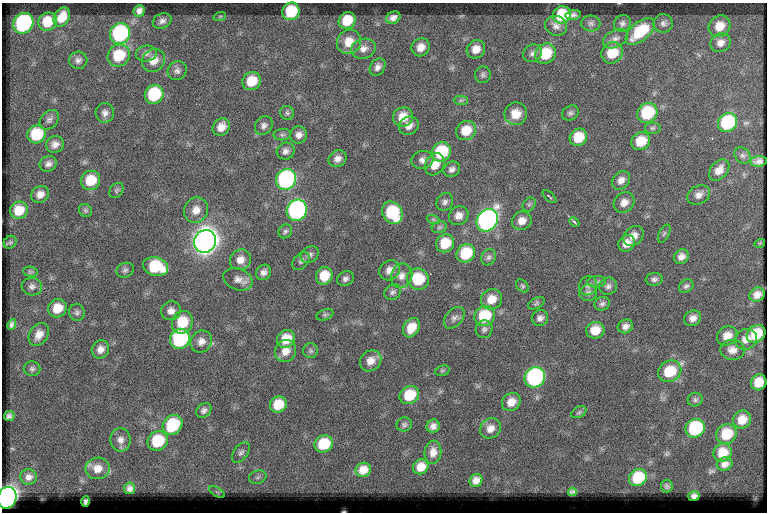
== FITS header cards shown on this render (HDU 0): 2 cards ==
NAXIS1  =                  765
NAXIS2  =                  510

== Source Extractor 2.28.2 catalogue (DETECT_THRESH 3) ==
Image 765 x 510 px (HDU 0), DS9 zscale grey, 1 PNG px = 1 image px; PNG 769 x 514 px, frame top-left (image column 1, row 510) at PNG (2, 3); each listed source drawn as its Kron ellipse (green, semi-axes under 4 px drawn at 4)
Background 58.2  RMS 6.2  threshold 18.6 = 3 sigma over >= 5 px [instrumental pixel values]
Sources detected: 190; all 190 listed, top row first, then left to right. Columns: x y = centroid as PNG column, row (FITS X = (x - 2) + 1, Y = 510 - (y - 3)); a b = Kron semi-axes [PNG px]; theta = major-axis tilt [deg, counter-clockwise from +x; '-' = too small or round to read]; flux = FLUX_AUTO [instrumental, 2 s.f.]
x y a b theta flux
139 11 6 5 - 1700
291 11 9 8 - 18000
562 15 9 8 - 18000
573 15 7 5 11 1300
220 16 6 4 19 480
62 17 10 7 57 5800
393 18 7 5 24 2000
347 20 9 8 - 10000
162 21 10 7 22 1700
48 22 9 9 - 9600
23 23 11 9 54 59000
591 23 9 8 - 1500
622 23 9 8 - 1500
663 23 9 9 - 1800
556 26 11 9 -21 2400
719 26 11 10 - 6100
640 31 17 9 39 18000
120 34 10 10 - 57000
616 39 13 8 26 2400
349 42 13 11 45 7000
720 43 10 9 - 2900
421 47 9 8 - 4000
363 49 12 10 18 3000
476 49 9 8 - 4400
532 53 10 8 35 1600
612 53 11 10 - 12000
146 54 10 8 7 1900
546 54 11 9 45 14000
119 56 11 10 - 16000
78 60 9 8 - 1800
153 60 12 11 - 4800
378 67 9 7 55 2000
177 71 10 9 - 1900
483 75 8 7 - 1200
252 81 9 8 - 9300
154 94 10 9 - 26000
461 100 7 4 -1 860
105 113 10 9 - 2200
287 113 7 7 - 960
570 113 8 7 - 1200
647 113 10 9 - 26000
516 114 11 11 - 5700
403 117 10 9 - 6400
49 120 11 8 49 1700
727 123 10 9 - 32000
264 125 10 8 52 1700
409 126 10 9 - 3200
221 127 9 8 - 4000
652 128 8 6 0 970
466 130 10 9 - 8300
36 134 9 9 - 16000
282 135 9 5 5 1100
299 135 8 8 - 2300
578 137 9 8 - 11000
641 141 10 8 34 9700
55 144 9 8 - 2400
286 151 9 8 - 1900
441 152 10 9 - 23000
742 155 9 7 -44 1300
337 159 9 8 - 2600
422 160 11 9 14 2300
759 161 8 5 6 1700
48 164 9 7 25 1900
435 164 11 9 60 5100
452 169 9 7 33 1700
719 170 12 8 49 3500
286 179 10 9 - 80000
90 180 10 9 - 10000
621 180 10 8 48 2500
116 190 8 6 53 890
40 194 9 8 - 3000
699 195 12 9 28 2700
550 197 8 2 -41 460
445 202 9 8 - 1600
624 202 11 9 44 3600
529 205 7 6 - 840
19 210 9 8 - 7300
85 210 7 6 - 780
196 210 13 11 57 4300
297 210 11 10 - 93000
392 213 12 9 -58 26000
459 216 10 9 - 3200
433 219 7 4 -19 640
487 220 12 10 50 170000
522 221 10 9 - 3600
574 222 5 2 - 600
439 227 8 5 20 1000
285 231 7 6 - 970
664 234 10 5 63 880
633 236 11 9 43 3300
205 241 12 10 57 560000
10 242 7 5 45 860
445 243 9 8 - 10000
626 243 9 7 46 3700
760 243 5 3 - 330
466 253 10 8 40 17000
310 255 10 7 37 1500
488 257 8 7 - 1300
681 257 8 7 - 2400
240 260 11 10 - 3700
301 261 10 7 48 1400
156 267 13 9 -15 21000
125 270 9 7 25 1200
390 270 11 9 39 3200
30 272 7 5 -7 790
264 272 8 7 - 1900
324 276 9 8 - 8100
401 276 12 10 75 3300
238 279 15 10 -21 3200
345 279 8 7 - 1500
418 279 11 10 - 16000
654 279 8 6 6 1200
596 282 9 6 5 1300
522 286 7 5 -48 760
588 286 10 8 57 1800
608 286 9 8 - 1700
686 286 8 6 36 1100
32 287 10 8 -6 1800
393 292 9 7 34 1300
588 293 9 8 - 1500
757 295 8 6 36 3200
491 299 11 9 33 5900
536 303 9 5 27 830
602 304 8 6 22 1200
57 308 9 9 - 7100
171 311 10 9 - 2600
77 312 8 8 - 1200
325 315 9 5 21 860
484 316 10 9 - 19000
454 318 12 8 48 2000
540 318 8 8 - 1800
693 318 9 7 31 2500
182 322 12 10 64 12000
12 324 5 4 - 1200
625 326 8 6 24 1900
411 328 10 7 59 6600
484 329 9 8 - 1500
595 330 9 8 - 6700
39 334 12 9 56 3900
756 334 10 8 40 11000
727 336 10 9 - 5000
180 339 10 9 - 46000
286 339 9 8 - 8600
746 339 11 10 - 3800
201 342 11 10 - 3000
100 349 9 8 - 2700
732 350 12 10 -5 3100
286 351 11 10 - 4100
311 351 7 7 - 1000
371 361 11 9 43 3700
32 369 8 7 - 1200
442 371 7 5 16 750
670 371 12 10 32 14000
535 377 10 9 - 78000
759 382 8 7 - 8100
409 395 10 8 34 12000
695 400 7 7 - 1000
511 402 10 8 42 4700
278 404 9 8 - 8800
204 410 8 6 40 1500
579 412 8 5 29 830
9 416 5 5 - 1200
742 420 9 8 - 6000
404 424 8 7 - 1100
173 425 11 9 46 25000
433 426 7 6 - 2100
490 428 11 9 41 3300
695 428 10 9 - 34000
726 434 10 9 - 13000
121 440 12 10 -82 2800
158 441 10 9 - 19000
324 444 9 8 - 13000
241 452 12 7 52 1700
433 452 11 8 82 3200
722 453 9 8 - 7900
725 464 8 6 21 2200
421 467 8 7 - 4800
98 468 12 10 11 4300
363 470 8 7 - 4400
29 477 8 8 - 1900
258 477 9 6 15 1400
638 478 9 8 - 17000
476 480 7 6 - 2500
667 486 6 6 - 630
130 488 6 5 - 1700
217 492 8 3 -31 590
572 492 4 3 - 720
694 496 5 5 - 1200
7 498 11 9 67 250000
85 501 5 3 - 730
At the frame edge (FLAGS 8, measured only in part): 1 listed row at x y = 7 498